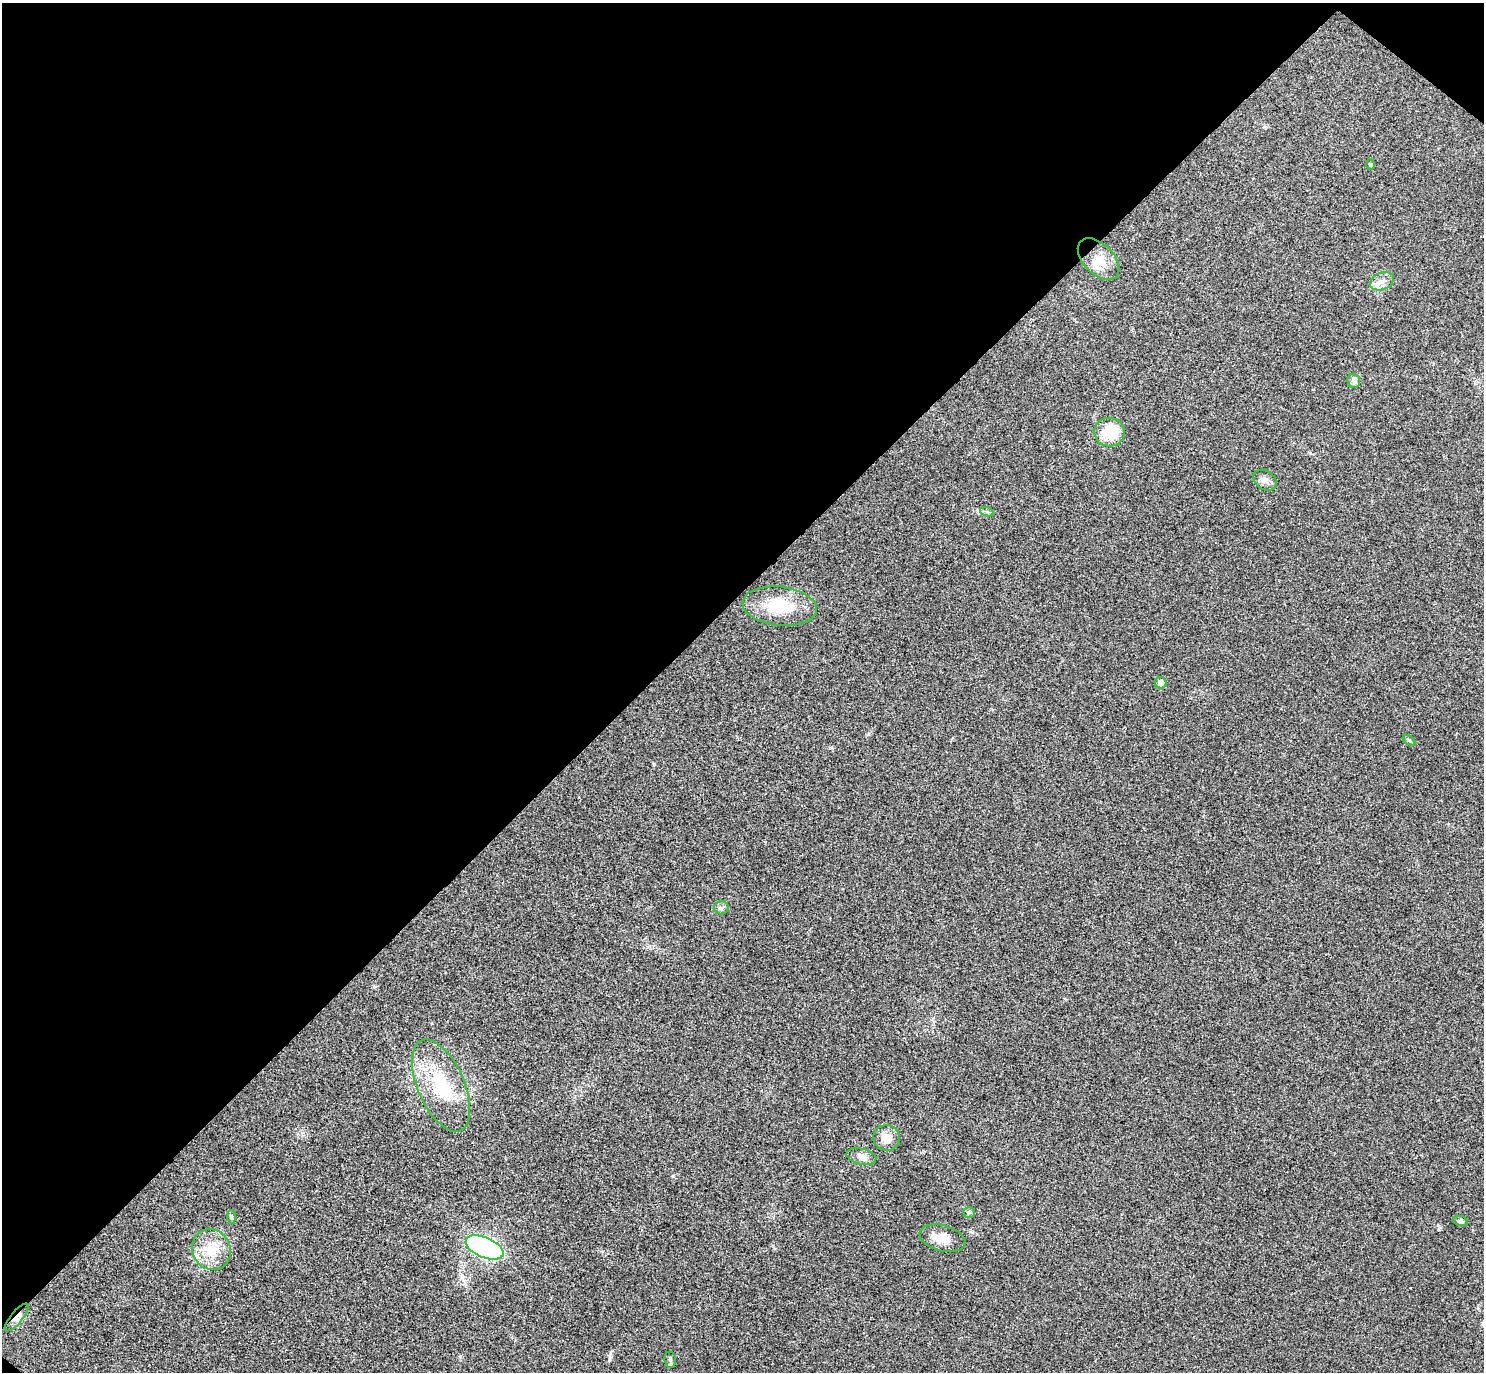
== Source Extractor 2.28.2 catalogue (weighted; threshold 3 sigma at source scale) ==
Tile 2 of 4 x 4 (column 2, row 1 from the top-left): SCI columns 1524-3005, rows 4310-5679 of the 6013 x 6020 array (HDU 1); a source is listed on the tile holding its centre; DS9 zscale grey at full resolution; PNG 1486 x 1374 px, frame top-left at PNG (2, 3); each listed source drawn as its Kron ellipse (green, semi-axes under 4 px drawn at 4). Shown black and unused: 44% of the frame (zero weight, under 3 of 4 exposures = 6% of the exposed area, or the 3 px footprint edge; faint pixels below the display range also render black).
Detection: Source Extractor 2.28.2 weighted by HDU 2 'WHT'; one run over the whole footprint, this tile lists its part. Background 0.0295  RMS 0.0047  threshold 0.0214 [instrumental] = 3 sigma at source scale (4.5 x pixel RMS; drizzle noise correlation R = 1.50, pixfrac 1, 0.05/0.05 arcsec/px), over >= 5 px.
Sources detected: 24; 1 inside a brighter object's white glare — neither listed nor drawn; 1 inside a brighter listed object's ellipse — not listed separately; the other 22 listed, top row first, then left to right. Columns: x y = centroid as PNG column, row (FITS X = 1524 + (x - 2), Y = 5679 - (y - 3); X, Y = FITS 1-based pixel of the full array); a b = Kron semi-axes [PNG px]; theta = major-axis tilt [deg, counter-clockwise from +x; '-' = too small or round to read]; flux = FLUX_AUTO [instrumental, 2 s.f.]
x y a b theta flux
1370 165 5 4 - 0.62
1099 259 25 15 -45 8.3
1382 281 12 8 25 3.5
1354 381 7 6 - 1.3
1109 432 15 14 - 13
1265 480 12 9 -34 2.6
987 512 7 4 -19 0.81
780 606 37 19 -6 20
1160 683 6 5 - 2.9
1409 740 7 3 -37 0.61
721 908 7 6 - 1.2
441 1086 49 23 -67 28
887 1138 13 13 - 5.6
861 1156 15 7 -13 2.7
969 1212 6 5 - 0.78
231 1217 7 4 -88 0.75
1461 1221 7 5 -11 1.2
942 1238 23 13 -15 6.8
485 1247 20 10 -23 110
211 1250 21 19 -64 12
17 1317 17 6 50 3
670 1360 8 5 -83 1
Overlapping masked pixels (flux is a lower limit): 1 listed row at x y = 17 1317
Unlisted compact peaks at least as high as the median listed source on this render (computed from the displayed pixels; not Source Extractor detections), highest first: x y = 673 1176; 609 1356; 831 748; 1265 127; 1439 1227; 868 734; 460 1356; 462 1277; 374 987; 1310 453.